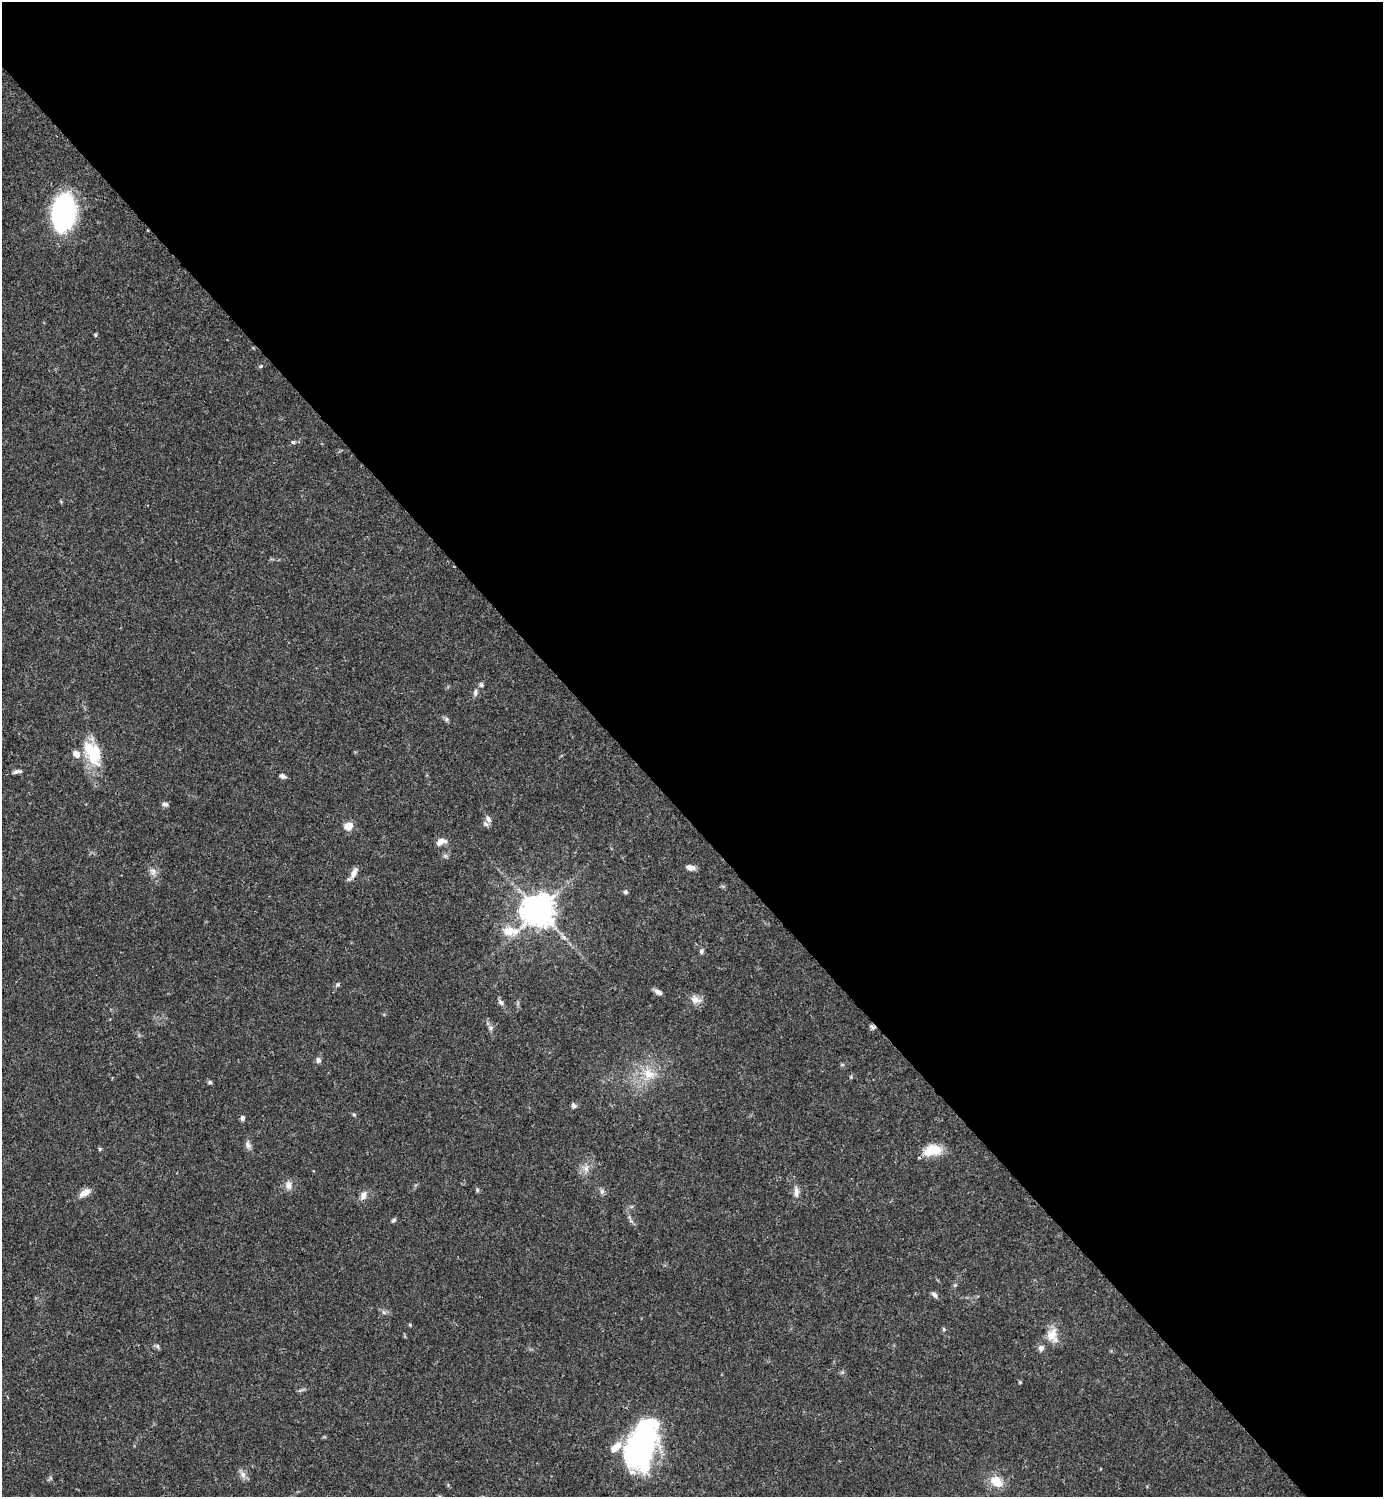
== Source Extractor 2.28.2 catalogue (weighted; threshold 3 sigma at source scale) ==
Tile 8 of 4 x 4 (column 4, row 2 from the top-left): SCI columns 4442-5822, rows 2989-4483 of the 5979 x 5980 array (HDU 1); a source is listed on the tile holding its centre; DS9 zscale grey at full resolution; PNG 1385 x 1499 px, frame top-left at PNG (2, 2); no overlay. Shown black and unused: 55% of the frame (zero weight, under 3 of 4 exposures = <1% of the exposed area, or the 3 px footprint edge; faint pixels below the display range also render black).
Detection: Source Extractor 2.28.2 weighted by HDU 2 'WHT'; one run over the whole footprint, this tile lists its part. Background 0.0382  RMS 0.0026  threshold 0.0119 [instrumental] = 3 sigma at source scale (4.5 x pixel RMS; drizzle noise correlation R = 1.50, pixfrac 1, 0.05/0.05 arcsec/px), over >= 5 px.
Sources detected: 58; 4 inside a brighter listed object's ellipse — not listed separately; the other 54 listed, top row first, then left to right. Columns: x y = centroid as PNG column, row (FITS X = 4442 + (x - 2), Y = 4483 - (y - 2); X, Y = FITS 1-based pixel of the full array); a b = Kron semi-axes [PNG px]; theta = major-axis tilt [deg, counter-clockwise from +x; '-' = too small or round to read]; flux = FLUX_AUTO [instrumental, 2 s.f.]
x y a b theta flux
64 213 30 18 83 55
95 335 5 4 - 0.31
261 366 5 4 - 0.31
293 442 5 5 - 0.41
481 685 6 5 - 0.55
475 693 10 4 81 0.79
446 719 7 4 -90 0.49
92 753 34 18 -63 11
17 771 11 5 12 0.81
282 776 7 5 -22 0.89
165 804 8 5 -7 0.75
488 819 10 6 -61 1
349 826 9 7 21 2.9
441 842 13 7 25 1.7
690 867 9 6 -11 1.6
153 871 10 7 -35 1.2
354 873 15 7 63 1.7
625 892 6 5 - 0.51
538 911 10 10 - 420
508 931 13 10 -2 3.8
701 951 7 5 70 0.61
337 985 6 4 59 0.42
658 992 10 5 -29 1.2
695 1000 15 9 -6 2
501 1002 8 6 -48 0.86
872 1027 9 5 -24 0.59
490 1028 7 6 - 0.67
318 1060 7 6 - 0.86
649 1074 17 13 -39 4.9
210 1082 5 5 - 0.44
574 1106 7 6 - 0.66
354 1114 6 4 -2 0.33
242 1118 6 5 - 0.66
248 1145 11 7 -71 1
100 1149 5 4 - 0.33
932 1150 22 13 14 5.4
586 1168 9 7 -75 1.3
288 1185 12 9 -82 1.5
477 1190 5 5 - 0.39
602 1192 8 6 -88 0.71
796 1192 14 7 -88 1.4
84 1193 14 7 30 2.2
363 1195 13 8 70 1.5
394 1220 7 4 28 0.45
934 1295 8 5 -43 0.84
384 1312 7 5 -30 0.62
410 1325 5 4 - 0.26
944 1329 5 4 - 0.36
1052 1335 19 14 -86 3.8
157 1346 6 5 - 0.52
1041 1348 8 7 - 0.94
642 1444 52 27 72 58
243 1474 9 7 -55 1.3
996 1481 17 11 -37 4.5
Overlapping masked pixels (flux is a lower limit): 2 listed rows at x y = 872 1027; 932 1150